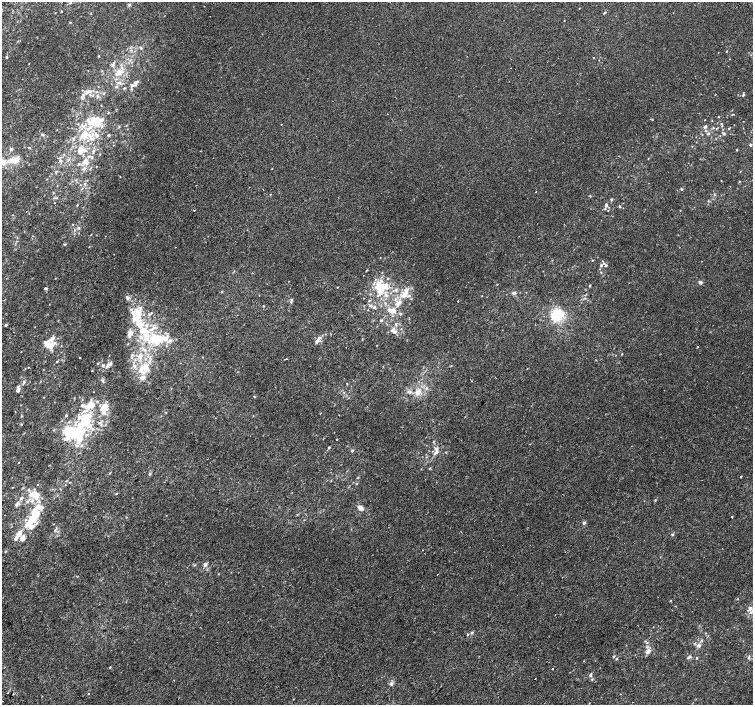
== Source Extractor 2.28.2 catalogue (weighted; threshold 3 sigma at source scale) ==
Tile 7 of 4 x 4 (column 3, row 2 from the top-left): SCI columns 3037-4538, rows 3080-4484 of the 6068 x 6094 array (HDU 1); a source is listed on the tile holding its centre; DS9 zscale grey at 2 x 2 block average (1 PNG px = mean of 2 x 2 image px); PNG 755 x 707 px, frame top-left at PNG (2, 2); no overlay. Shown black and unused: <1% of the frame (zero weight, under 2 of 3 exposures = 2% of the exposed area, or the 3 px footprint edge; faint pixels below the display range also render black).
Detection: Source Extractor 2.28.2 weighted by HDU 2 'WHT'; one run over the whole footprint, this tile lists its part. Background -5.48e-05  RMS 0.0027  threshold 0.0121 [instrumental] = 3 sigma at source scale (4.5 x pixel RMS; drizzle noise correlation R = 1.50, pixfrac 1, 0.0396/0.0396 arcsec/px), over >= 5 px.
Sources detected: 246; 4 inside a brighter object's white glare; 2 cosmic-ray / hot-pixel residue — not listed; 61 inside a brighter listed object's ellipse — not listed separately; the other 179 listed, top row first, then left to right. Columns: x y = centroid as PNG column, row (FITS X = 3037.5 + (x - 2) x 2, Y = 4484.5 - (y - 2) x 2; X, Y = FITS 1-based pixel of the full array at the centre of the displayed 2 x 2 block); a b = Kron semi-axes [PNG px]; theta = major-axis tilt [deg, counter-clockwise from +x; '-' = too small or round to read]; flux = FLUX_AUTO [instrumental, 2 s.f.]
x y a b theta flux
70 2 3 2 - 0.52
130 4 4 3 - 0.72
579 8 2 2 - 0.22
605 12 3 3 - 0.52
210 16 2 2 - 0.31
564 20 2 2 - 0.2
141 48 4 3 - 0.7
727 51 3 2 - 0.31
98 56 3 2 - 0.36
6 57 3 3 - 0.75
113 65 4 4 - 1.1
118 72 12 5 42 4.5
137 81 8 3 40 1.2
119 83 5 3 - 1.2
132 85 4 4 - 1.3
116 87 3 3 - 0.65
124 88 4 3 - 0.55
89 91 7 4 12 2.2
104 93 3 3 - 0.5
715 94 2 2 - 1
83 95 4 4 - 1.1
743 95 3 3 - 0.64
733 114 4 2 - 0.42
719 117 3 2 - 0.26
705 120 2 2 - 0.21
94 121 13 10 9 14
281 124 2 2 - 0.33
721 124 3 3 - 0.54
119 126 3 2 - 0.33
705 127 5 3 - 1.3
713 128 3 2 - 0.36
729 128 3 2 - 0.36
705 131 3 3 - 0.5
724 133 3 3 - 1
86 134 11 5 19 4.9
708 134 4 3 - 0.81
42 135 3 3 - 0.6
108 135 3 2 - 0.79
73 139 3 3 - 0.59
92 139 8 4 5 2.6
113 145 2 2 - 0.21
750 145 3 3 - 0.89
11 149 3 3 - 0.86
80 150 11 7 80 4.8
737 150 2 2 - 0.44
16 160 7 6 - 3.9
60 161 4 4 - 0.91
85 161 8 4 49 2.8
3 162 7 6 - 3.3
79 164 3 3 - 0.61
84 168 5 4 - 1.3
56 172 4 3 - 0.61
739 181 3 2 - 0.32
85 183 3 3 - 0.61
82 188 3 2 - 0.35
681 189 3 3 - 0.66
270 194 2 2 - 0.31
57 198 3 2 - 0.35
611 199 3 3 - 0.77
77 205 2 2 - 0.37
606 205 5 4 - 1.2
619 206 3 2 - 0.62
194 210 2 2 - 1.1
78 227 4 3 - 0.77
64 244 3 3 - 0.48
592 260 2 2 - 0.31
603 263 4 3 - 0.83
601 265 3 2 - 0.86
601 272 3 2 - 0.29
700 282 4 3 - 1.4
378 286 22 9 -81 14
590 286 3 2 - 0.45
46 288 4 3 - 0.84
221 292 3 2 - 0.42
514 293 4 4 - 1.4
404 296 9 5 -8 3.7
127 298 5 4 - 1.6
395 299 3 3 - 0.79
291 300 6 3 87 0.86
400 302 10 5 60 3.1
263 306 2 2 - 0.31
371 306 5 3 - 1.2
141 308 4 4 - 1.2
393 311 7 4 -12 5.4
134 312 7 5 -26 3.4
400 314 3 3 - 0.88
149 315 3 3 - 0.6
557 315 8 7 - 28
381 320 4 3 - 0.72
139 324 13 10 -68 11
396 324 4 3 - 0.65
6 325 3 2 - 0.83
152 329 11 3 35 2.9
392 330 6 4 56 1.6
129 335 7 6 - 2.4
52 338 9 4 68 2.7
147 338 13 7 -64 8.6
159 338 12 7 16 12
170 340 8 4 20 2
317 341 9 4 56 1.9
47 344 8 6 -69 6.8
697 347 2 2 - 0.3
622 354 3 2 - 0.28
140 356 6 5 - 2.4
131 357 3 3 - 0.64
79 358 2 2 - 1.2
286 358 2 2 - 0.29
57 362 3 2 - 0.46
98 363 3 3 - 0.42
103 365 5 4 - 1
107 366 9 3 61 1.7
134 366 5 4 - 1.6
145 366 15 7 70 9
451 366 3 2 - 0.26
92 371 2 2 - 1.1
102 381 6 3 -44 0.97
24 382 4 3 - 1
426 388 4 3 - 0.72
18 390 6 4 53 1.6
418 392 6 5 - 4.3
254 396 3 2 - 0.38
91 404 11 6 -54 4.7
83 405 6 3 -25 1.8
104 407 10 7 45 6.9
320 413 2 2 - 1.1
66 415 3 3 - 0.8
86 423 19 16 -4 24
21 424 3 3 - 0.51
68 431 7 6 - 22
67 438 9 4 19 3.1
79 439 7 6 - 9.2
336 439 2 2 - 0.62
82 446 4 4 - 1.1
329 447 3 3 - 0.6
352 451 3 3 - 0.73
436 452 6 4 49 1.7
446 452 3 2 - 0.35
19 463 2 2 - 0.22
110 473 3 2 - 0.34
150 474 4 3 - 0.81
357 484 2 2 - 0.33
37 485 2 2 - 0.82
12 487 3 2 - 0.25
116 494 3 2 - 0.43
35 495 11 7 -43 9
132 498 2 2 - 0.19
655 500 3 2 - 0.37
17 504 8 4 63 1.6
360 508 8 5 -33 2.5
34 514 15 11 -80 14
732 517 2 2 - 1.4
584 523 4 3 - 1
55 530 3 2 - 0.53
19 534 7 5 73 3.5
672 534 3 3 - 0.6
422 550 2 2 - 0.27
205 564 6 4 64 1.9
437 575 2 2 - 0.24
671 601 3 2 - 0.35
750 608 6 4 57 2.5
472 633 3 3 - 0.73
468 634 3 2 - 0.44
647 643 3 3 - 0.57
699 645 6 4 -9 1.9
647 652 6 4 45 1.6
614 656 3 3 - 0.62
689 657 6 3 32 0.96
697 658 4 2 - 0.32
617 659 3 2 - 0.41
584 661 3 2 - 0.27
110 667 3 2 - 0.38
553 669 2 2 - 0.3
590 675 5 3 - 1
535 679 2 2 - 0.28
592 679 3 3 - 0.52
391 684 4 4 - 1.3
8 693 2 2 - 0.55
88 694 2 2 - 0.52
2 701 2 2 - 2.6
Isophote crosses this tile's border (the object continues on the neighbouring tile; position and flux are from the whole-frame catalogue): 3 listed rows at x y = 70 2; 3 162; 2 701
Diffuse or blended objects may show on this block-average render without a row.